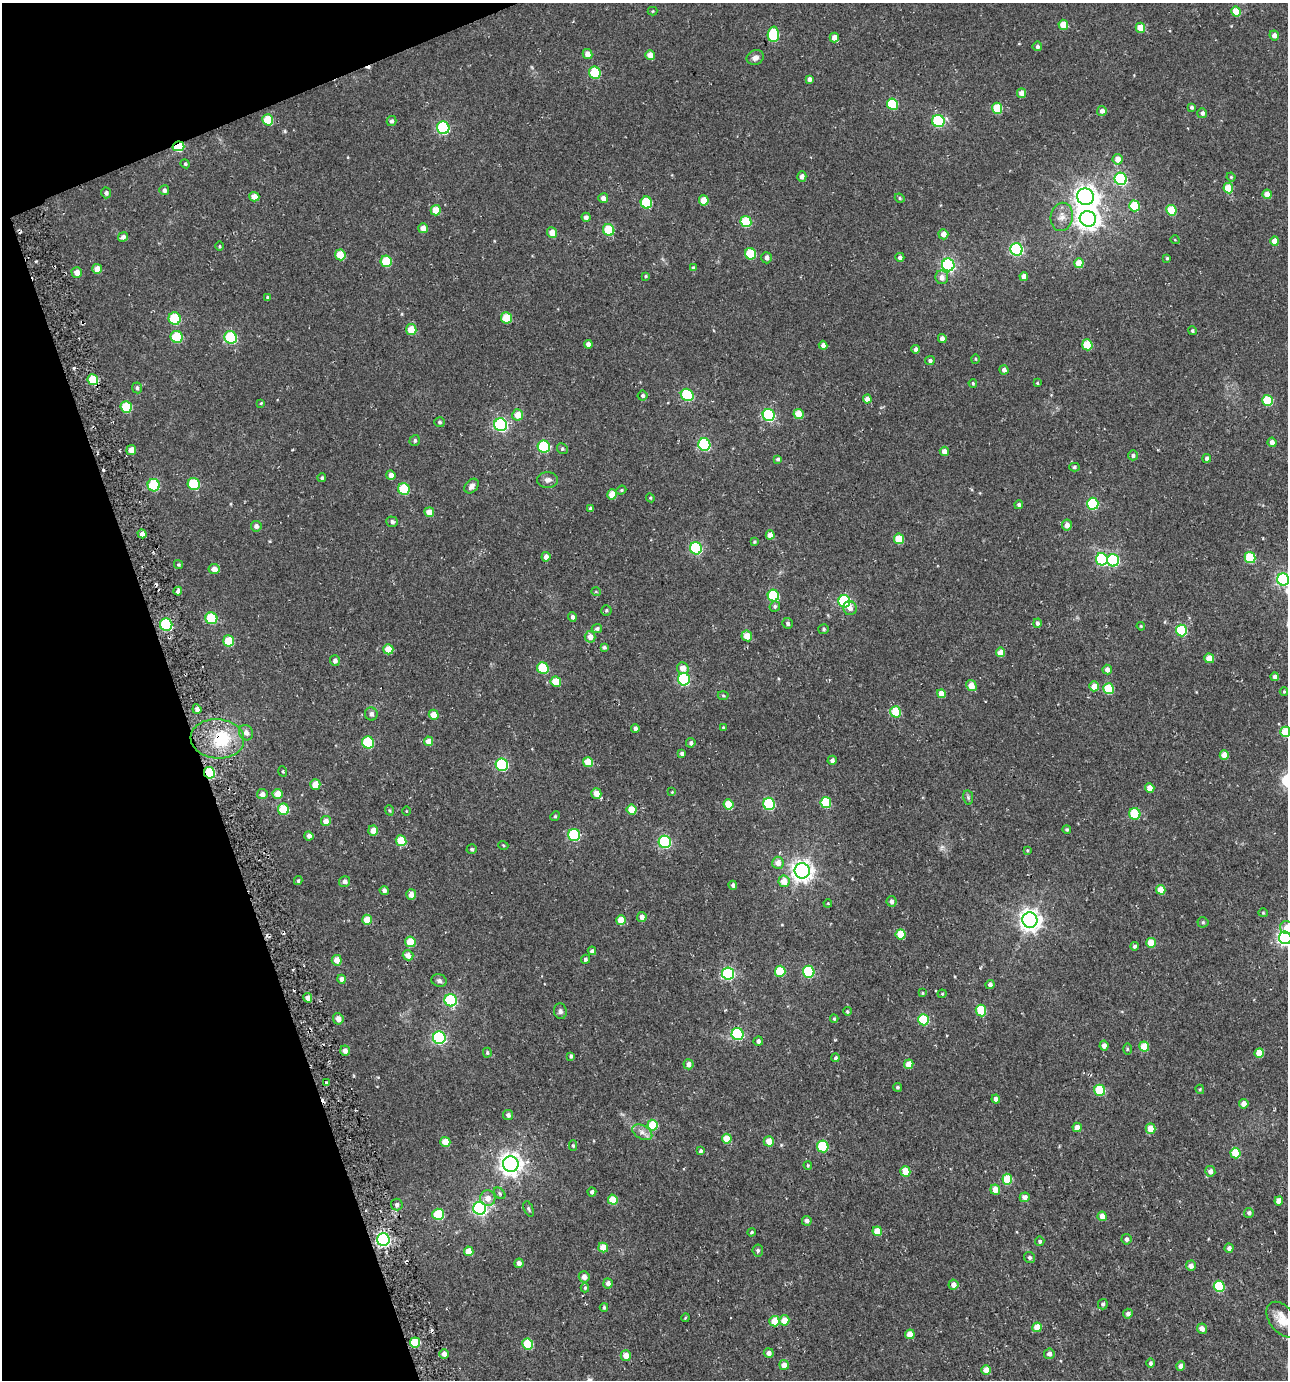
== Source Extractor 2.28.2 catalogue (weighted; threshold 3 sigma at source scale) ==
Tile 5 of 4 x 4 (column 1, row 2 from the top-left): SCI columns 101-1386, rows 2760-4137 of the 5408 x 5588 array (HDU 1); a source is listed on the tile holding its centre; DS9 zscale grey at full resolution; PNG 1290 x 1382 px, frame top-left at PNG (2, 3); each listed source drawn as its Kron ellipse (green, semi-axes under 4 px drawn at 4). Shown black and unused: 17% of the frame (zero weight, under 2 of 3 exposures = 3% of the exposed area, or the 3 px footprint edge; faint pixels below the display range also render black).
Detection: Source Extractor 2.28.2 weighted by HDU 2 'WHT'; one run over the whole footprint, this tile lists its part. Background 0.014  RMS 0.0038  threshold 0.017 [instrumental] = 3 sigma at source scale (4.5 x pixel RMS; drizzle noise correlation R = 1.50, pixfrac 1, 0.0396/0.0396 arcsec/px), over >= 5 px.
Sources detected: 356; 5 cosmic-ray / hot-pixel residue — neither listed nor drawn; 1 inside a brighter listed object's ellipse — not listed separately; the other 350 listed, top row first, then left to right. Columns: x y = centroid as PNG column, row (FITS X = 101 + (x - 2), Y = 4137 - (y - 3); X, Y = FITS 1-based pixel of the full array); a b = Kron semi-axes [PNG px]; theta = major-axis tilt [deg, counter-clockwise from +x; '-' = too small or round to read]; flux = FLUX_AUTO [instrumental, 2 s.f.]
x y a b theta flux
652 11 5 4 - 0.41
1236 12 5 4 - 7.3
1063 25 5 5 - 5.5
1140 28 5 4 - 5.8
773 34 8 5 87 21
1274 35 5 4 - 1.8
834 37 5 4 - 2.3
1037 46 5 4 - 0.81
587 54 5 4 - 2.7
650 55 5 4 - 3.4
755 58 9 7 21 1.8
595 73 6 5 - 21
809 79 4 4 - 1.2
1021 93 5 4 - 2.6
892 104 6 5 - 19
1191 107 4 3 - 0.68
997 108 5 5 - 12
1102 111 5 5 - 1.7
1202 113 5 5 - 1.2
268 120 5 5 - 10
392 121 5 5 - 0.98
938 121 6 6 - 31
443 128 6 6 - 45
178 146 6 5 - 24
1118 159 5 5 - 3.7
185 164 4 4 - 0.43
802 176 5 4 - 1.8
1231 177 4 4 - 0.37
1121 179 6 6 - 45
1228 188 5 5 - 8.5
164 190 5 5 - 1.2
106 193 5 5 - 1.1
1267 194 4 4 - 3.3
254 197 5 4 - 3.2
1086 197 8 8 - 230
603 198 5 5 - 2.3
900 198 5 4 - 0.53
704 200 5 5 - 5.9
646 203 6 5 - 19
1134 206 5 5 - 13
436 210 5 5 - 5.4
1171 210 5 5 - 12
586 217 4 4 - 1.2
1062 217 14 11 78 3.2
1088 219 8 8 - 260
746 222 6 5 - 16
423 228 5 5 - 2.7
609 230 6 5 - 13
552 232 5 5 - 3.4
943 234 5 5 - 2.7
123 237 5 4 - 1.4
1175 240 4 3 - 0.26
1275 241 5 4 - 3.7
220 246 5 3 - 0.35
1017 249 6 6 - 60
750 254 6 5 - 16
340 255 5 5 - 8.7
900 257 4 4 - 1
766 258 5 5 - 1.5
1167 258 3 3 - 0.45
386 261 6 5 - 14
1079 263 5 4 - 6.4
948 265 6 6 - 76
693 268 4 4 - 0.51
97 269 5 5 - 3.6
77 273 5 5 - 3
646 276 4 3 - 0.49
942 277 7 6 - 2.2
1024 277 4 4 - 2.4
268 297 4 4 - 0.54
507 318 6 5 - 11
175 319 6 6 - 21
411 330 5 5 - 6.5
1192 331 4 4 - 0.56
177 337 6 6 - 17
231 337 6 6 - 29
942 339 4 4 - 1.8
588 344 4 4 - 1.7
823 345 4 4 - 1.6
1087 345 5 5 - 11
915 349 4 4 - 1.1
975 359 4 4 - 0.43
930 361 5 4 - 0.98
1004 370 5 4 - 1.7
93 380 5 5 - 11
973 383 4 3 - 0.51
1037 383 4 3 - 0.48
137 388 5 4 - 0.92
687 395 7 5 -41 30
643 396 5 5 - 0.93
867 399 4 4 - 2.4
1268 400 5 5 - 14
261 403 4 3 - 0.34
126 407 6 5 - 16
799 414 5 5 - 6
518 415 5 5 - 4.5
769 415 6 6 - 39
439 422 5 5 - 0.67
501 425 6 6 - 67
415 440 5 5 - 0.78
1272 442 5 4 - 2.3
704 445 6 6 - 41
544 447 6 6 - 30
562 449 6 5 - 0.62
131 450 5 5 - 2.8
944 451 5 4 - 2.5
1133 455 5 5 - 1.2
1207 458 4 4 - 1
778 459 4 4 - 0.93
1074 467 5 4 - 0.7
391 475 4 4 - 2.1
322 478 4 4 - 0.6
548 480 10 8 0 1.7
194 484 6 6 - 21
154 485 6 6 - 24
471 486 8 6 48 1.5
404 489 6 5 - 18
621 490 5 4 - 0.52
612 494 5 5 - 4.8
650 498 4 4 - 0.43
1093 504 6 5 - 31
1019 505 4 4 - 0.98
591 509 4 4 - 0.78
429 512 5 4 - 3.8
392 522 6 5 - 0.92
1067 525 5 5 - 2.6
256 526 5 5 - 1.4
142 534 4 4 - 1.6
770 535 4 4 - 3.2
899 539 5 5 - 10
754 542 4 4 - 0.51
696 548 6 6 - 38
546 557 4 4 - 1.8
1250 558 5 5 - 17
1102 559 6 6 - 38
1113 560 6 6 - 32
178 565 4 4 - 0.49
214 569 5 5 - 2.7
1283 579 6 6 - 66
178 591 4 4 - 1.7
596 592 5 3 - 0.28
773 596 6 5 - 23
844 601 6 6 - 40
775 606 5 5 - 0.7
850 608 7 6 - 2
606 610 5 5 - 0.65
572 617 5 4 - 1.1
211 618 6 6 - 21
788 623 5 5 - 0.78
1037 623 4 4 - 0.93
166 625 6 6 - 37
1141 626 4 3 - 0.39
597 629 5 4 - 0.97
824 629 5 5 - 0.62
1181 630 6 5 - 26
747 636 5 5 - 4.5
590 637 6 5 - 2.5
229 641 5 5 - 11
604 647 4 3 - 0.82
388 649 5 5 - 5.9
1000 652 5 4 - 3.7
1209 658 5 5 - 5.7
335 661 5 5 - 1.4
543 668 6 5 - 16
683 668 6 6 - 3.3
1107 669 5 4 - 1.9
1274 677 4 4 - 1.4
684 679 6 6 - 39
556 682 5 5 - 7.9
971 685 6 5 - 4.5
1094 686 5 5 - 4.4
1108 689 5 5 - 14
1284 692 4 4 - 0.38
941 694 4 4 - 3.7
723 695 5 3 - 0.4
197 709 5 4 - 1.3
896 712 5 5 - 12
371 714 6 6 - 1.4
434 715 5 5 - 4
635 728 4 4 - 1
723 728 3 3 - 0.4
1285 732 5 5 - 11
246 733 8 6 -64 2
217 739 27 19 -4 18
428 741 5 4 - 3.6
368 742 6 6 - 23
691 743 5 4 - 0.85
682 753 4 4 - 0.84
1224 755 5 4 - 4.1
832 760 5 4 - 1.2
588 762 5 5 - 6.5
502 765 6 6 - 44
283 771 5 3 - 0.38
209 773 6 5 - 17
315 784 5 5 - 3.9
1150 788 5 4 - 3.7
672 792 4 3 - 0.25
596 793 5 5 - 3.9
262 794 5 5 - 1.8
278 794 5 5 - 4.2
968 797 7 5 -79 0.71
826 803 5 5 - 15
729 804 5 5 - 6.9
769 804 6 6 - 33
283 809 6 5 - 11
389 810 5 4 - 0.43
632 810 5 5 - 7.3
406 811 4 3 - 0.26
1135 814 6 5 - 14
555 816 5 4 - 0.46
326 821 5 5 - 2.7
1067 829 4 4 - 0.52
373 830 5 5 - 3.5
574 835 6 6 - 30
309 836 4 4 - 1.6
401 841 5 5 - 9
665 842 6 6 - 40
503 845 5 3 - 0.33
472 849 5 4 - 0.67
1027 850 3 3 - 0.36
778 863 6 5 - 2.7
802 871 7 7 - 230
298 881 4 3 - 0.54
345 881 5 5 - 1.4
784 881 6 5 - 5.2
733 885 4 3 - 1
384 890 4 4 - 1.2
1161 890 5 4 - 5.2
411 895 5 5 - 2.4
891 901 5 5 - 1.4
828 903 4 3 - 0.3
1263 913 4 4 - 0.39
642 917 5 5 - 1.7
367 920 5 5 - 5.5
621 920 5 5 - 6.5
1030 920 8 7 - 230
1203 922 5 5 - 0.47
1286 927 7 6 - 3.2
901 934 5 5 - 8.3
1285 938 6 6 - 100
410 942 5 5 - 8.4
1151 943 5 4 - 6.4
1134 946 4 4 - 0.83
592 951 4 4 - 1.2
408 955 5 5 - 2.7
585 959 5 4 - 0.84
337 960 5 5 - 3.3
780 971 5 5 - 13
809 972 6 6 - 31
728 973 6 6 - 49
342 979 4 4 - 1.6
439 981 8 6 -18 1.2
990 984 4 4 - 1.1
922 993 4 3 - 0.4
942 994 4 4 - 0.34
308 998 5 4 - 1.7
451 1000 6 6 - 39
981 1010 6 5 - 15
560 1011 8 6 -82 0.99
847 1011 4 4 - 0.63
338 1019 6 5 - 2.3
834 1019 4 3 - 0.46
924 1020 6 5 - 20
738 1034 6 6 - 34
439 1038 6 6 - 53
758 1041 5 4 - 1.3
1104 1046 5 4 - 1.9
1144 1047 5 5 - 8.3
1127 1049 5 3 - 0.42
345 1051 5 4 - 2.1
487 1053 5 4 - 0.53
1259 1053 5 4 - 6.6
571 1056 4 3 - 0.76
835 1058 4 4 - 0.75
689 1064 5 5 - 1.8
909 1064 5 4 - 4
327 1082 3 3 - 2.6
897 1087 4 4 - 0.58
1200 1089 5 4 - 0.41
1100 1090 5 5 - 15
996 1099 4 4 - 1.7
1244 1104 5 4 - 2.8
508 1115 5 5 - 1.2
653 1125 5 5 - 11
1077 1127 5 4 - 2.7
1151 1128 5 5 - 5.6
642 1132 11 7 -28 1.9
727 1139 5 5 - 5.9
769 1141 5 5 - 4
445 1142 5 5 - 5
573 1146 5 4 - 0.59
823 1146 6 5 - 21
700 1151 4 4 - 0.72
1235 1153 5 5 - 12
511 1164 8 7 - 260
808 1165 4 3 - 0.44
905 1171 5 5 - 6.9
1210 1171 5 5 - 1.8
1007 1179 5 5 - 11
995 1190 5 5 - 4.8
592 1192 4 4 - 1.1
500 1193 6 4 -44 0.7
1025 1197 5 4 - 1.8
488 1198 7 7 - 2.9
613 1200 5 5 - 7.7
1279 1201 4 4 - 3.2
397 1205 6 6 - 1.1
480 1208 6 6 - 79
529 1209 8 4 -65 0.67
1249 1213 5 5 - 1.3
438 1214 6 5 - 15
1102 1216 5 4 - 3.2
807 1221 5 5 - 1.4
877 1231 5 4 - 5.1
751 1232 4 3 - 0.46
1126 1239 5 5 - 1.4
383 1240 6 6 - 76
1040 1241 5 5 - 0.72
603 1247 5 4 - 4.3
1229 1248 4 4 - 1.4
758 1250 6 5 - 0.75
469 1251 5 4 - 4.7
1030 1257 6 5 - 0.9
519 1263 5 4 - 1.6
1191 1266 5 5 - 1.9
584 1277 5 5 - 2.3
608 1283 5 5 - 1.6
953 1285 5 5 - 2.1
1219 1286 5 5 - 22
585 1288 4 4 - 0.6
1103 1304 5 5 - 0.81
604 1307 4 3 - 0.57
1128 1314 5 5 - 1.4
685 1318 4 3 - 0.36
784 1320 5 5 - 5
1282 1320 20 13 -53 5.7
774 1321 5 5 - 5.7
1037 1327 5 4 - 5.6
1202 1329 5 5 - 2.3
910 1334 5 4 - 4.1
415 1342 5 5 - 12
528 1344 5 5 - 16
769 1353 5 5 - 1.6
444 1354 5 4 - 1.8
1049 1354 5 5 - 1.6
626 1356 5 5 - 3.3
1150 1363 4 4 - 0.84
784 1365 5 5 - 2.7
1181 1366 4 4 - 2.2
986 1370 5 4 - 3.7
Overlapping masked pixels (flux is a lower limit): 3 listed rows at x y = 178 146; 217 739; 209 773
Isophote crosses this tile's border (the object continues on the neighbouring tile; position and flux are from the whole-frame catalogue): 5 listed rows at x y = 1283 579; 1285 732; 1286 927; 1285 938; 1282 1320